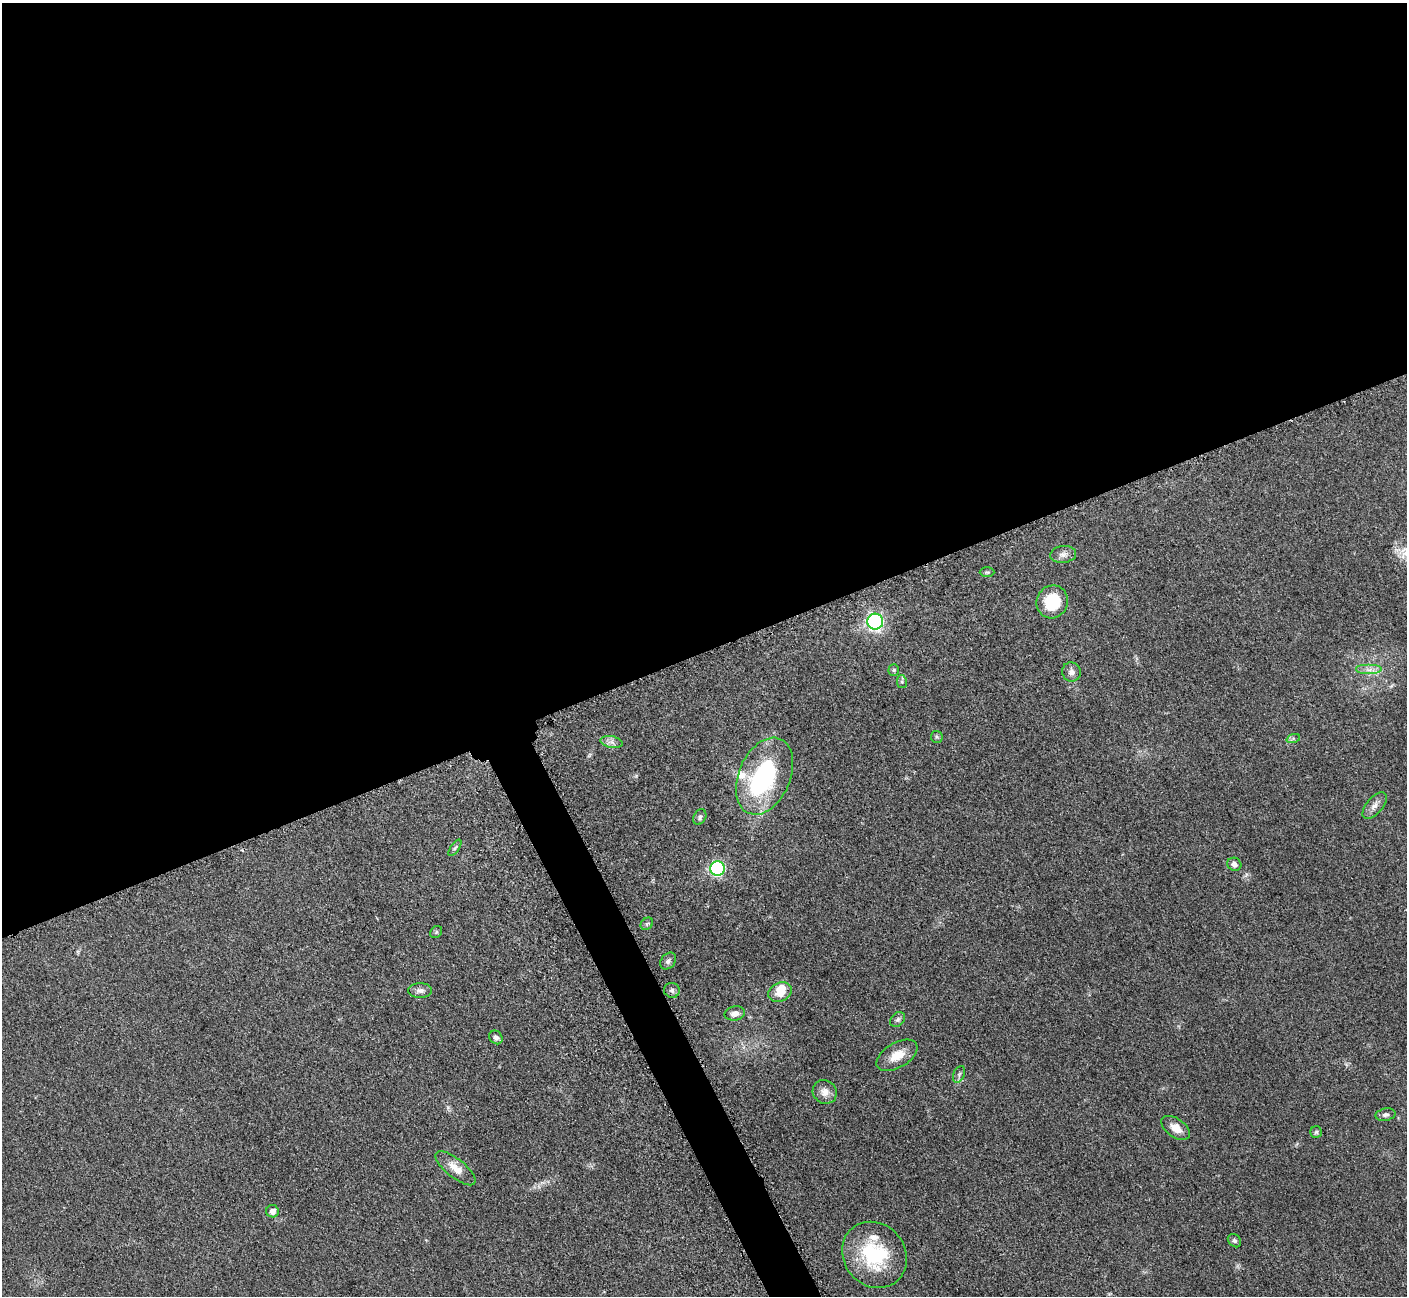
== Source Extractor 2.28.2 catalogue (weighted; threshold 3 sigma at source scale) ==
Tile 2 of 4 x 4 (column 2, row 1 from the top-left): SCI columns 1469-2873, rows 4074-5367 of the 5701 x 5665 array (HDU 1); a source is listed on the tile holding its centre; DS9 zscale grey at full resolution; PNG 1409 x 1298 px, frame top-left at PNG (2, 3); each listed source drawn as its Kron ellipse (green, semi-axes under 4 px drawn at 4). Shown black and unused: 52% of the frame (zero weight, under 3 of 5 exposures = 3% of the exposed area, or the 3 px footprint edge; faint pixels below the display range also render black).
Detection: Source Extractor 2.28.2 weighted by HDU 2 'WHT'; one run over the whole footprint, this tile lists its part. Background 0.0532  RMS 0.0059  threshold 0.0266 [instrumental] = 3 sigma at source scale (4.5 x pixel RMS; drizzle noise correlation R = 1.50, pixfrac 1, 0.05/0.05 arcsec/px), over >= 5 px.
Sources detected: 40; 2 inside a brighter object's white glare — neither listed nor drawn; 2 inside a brighter listed object's ellipse — not listed separately; the other 36 listed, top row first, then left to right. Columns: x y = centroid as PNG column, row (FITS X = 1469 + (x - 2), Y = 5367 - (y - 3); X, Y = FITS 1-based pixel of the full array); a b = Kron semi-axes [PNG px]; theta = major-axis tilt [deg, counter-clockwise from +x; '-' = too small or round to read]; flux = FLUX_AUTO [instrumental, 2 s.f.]
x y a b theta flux
1063 554 13 8 7 3.2
987 572 7 5 0 0.98
1052 602 16 15 - 22
875 622 8 8 - 140
894 670 5 5 - 0.94
1369 670 13 5 0 3.4
1071 672 10 9 - 2.8
902 682 6 5 - 1
937 737 6 5 - 1.1
1293 739 7 4 19 1.1
611 742 11 6 -11 2.7
765 776 40 26 67 69
1375 805 16 8 49 3.7
700 817 8 6 64 1.5
455 848 9 3 56 1.1
1234 864 7 6 - 2.4
717 869 7 7 - 82
647 924 7 5 44 1.2
436 932 6 5 - 0.94
668 961 9 7 51 2
420 990 12 7 -1 2.7
672 990 8 7 - 1.9
780 992 12 9 29 9.2
735 1013 10 7 12 3.7
898 1020 8 6 44 1.6
496 1037 7 6 - 2
897 1055 23 12 31 9.8
959 1074 9 5 66 1.5
825 1092 12 11 - 4.8
1386 1115 10 6 11 1.8
1176 1128 16 9 -35 6
1316 1132 6 5 - 1.1
456 1168 24 9 -39 7.3
272 1211 6 6 - 3.3
1234 1241 7 6 - 1.4
874 1255 35 30 -50 43